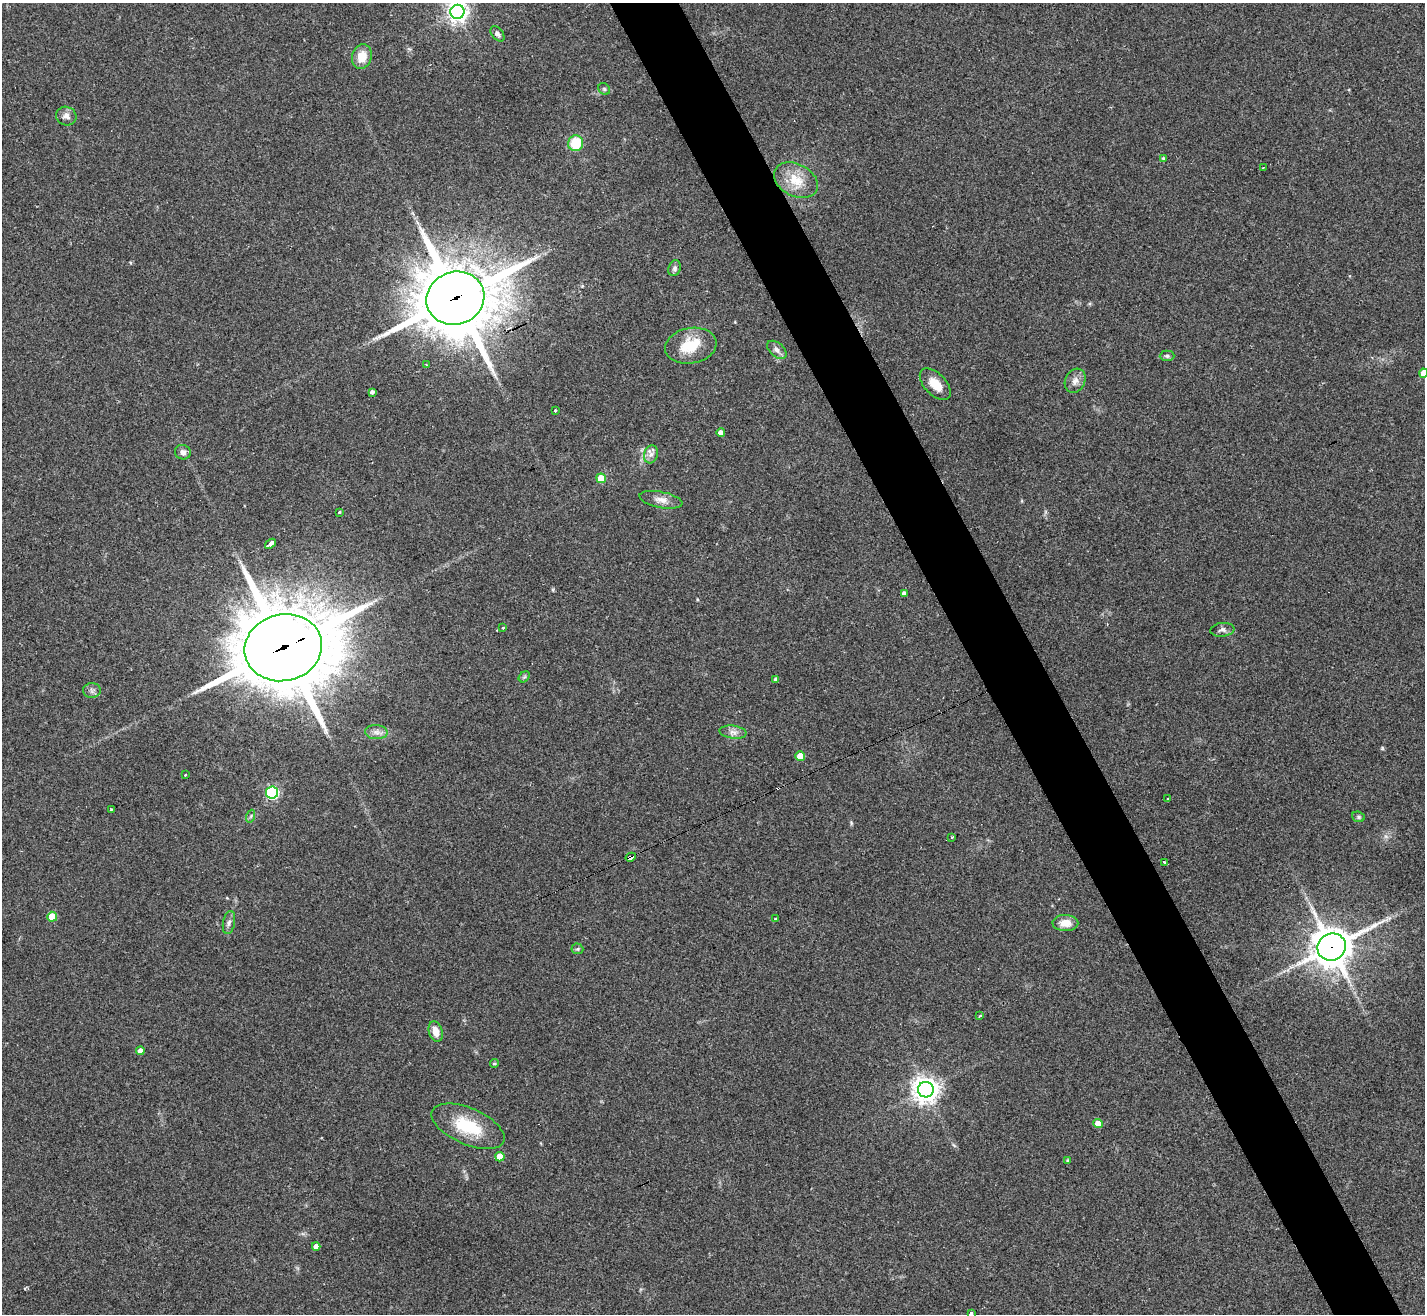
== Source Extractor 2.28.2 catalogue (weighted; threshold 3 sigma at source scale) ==
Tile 6 of 4 x 4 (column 2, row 2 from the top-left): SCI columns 1428-2850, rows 2909-4220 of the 5696 x 5686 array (HDU 1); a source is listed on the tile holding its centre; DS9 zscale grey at full resolution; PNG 1427 x 1316 px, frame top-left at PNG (2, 3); each listed source drawn as its Kron ellipse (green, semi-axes under 4 px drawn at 4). Shown black and unused: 5% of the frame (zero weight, under 2 of 3 exposures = <1% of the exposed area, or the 3 px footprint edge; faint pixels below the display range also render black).
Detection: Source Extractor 2.28.2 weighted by HDU 2 'WHT'; one run over the whole footprint, this tile lists its part. Background 0.0791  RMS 0.0075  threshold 0.0339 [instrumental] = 3 sigma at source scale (4.5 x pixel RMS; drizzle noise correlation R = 1.50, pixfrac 1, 0.05/0.05 arcsec/px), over >= 5 px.
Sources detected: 68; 3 cosmic-ray / hot-pixel residue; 1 long thin detection or spike segment (spike, bleed or trail) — neither listed nor drawn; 1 inside a brighter listed object's ellipse — not listed separately; the other 63 listed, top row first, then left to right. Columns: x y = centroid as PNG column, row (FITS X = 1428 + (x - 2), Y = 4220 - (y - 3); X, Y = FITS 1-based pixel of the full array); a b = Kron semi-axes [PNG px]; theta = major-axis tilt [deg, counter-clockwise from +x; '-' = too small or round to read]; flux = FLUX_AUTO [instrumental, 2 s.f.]
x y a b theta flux
457 12 7 7 - 450
497 34 9 5 -53 2.5
362 57 12 9 73 12
604 89 6 5 - 1.4
66 116 10 9 - 4.1
576 143 8 7 - 25
1163 158 4 3 - 0.93
1263 167 2 2 - 0.74
796 180 23 16 -27 18
675 268 8 6 71 2
455 298 29 26 19 5600
691 346 26 17 11 23
777 350 11 7 -40 3.4
1167 356 7 5 1 1.5
426 365 3 3 - 0.97
1424 373 4 4 - 7.5
1075 381 13 10 63 4.9
935 384 19 10 -46 11
372 392 3 3 - 27
555 411 3 3 - 4.4
721 433 4 4 - 4.7
183 452 8 7 - 3.3
651 454 9 6 73 3.3
601 478 5 4 - 14
661 500 22 8 -11 6.3
339 512 3 3 - 1.7
270 544 6 3 37 7.8
904 594 4 4 - 3.1
503 627 3 3 - 2.5
1222 630 12 7 7 2.8
283 648 39 33 14 7700
524 677 6 4 43 1.2
776 679 4 3 - 2.6
92 690 9 7 -2 2.5
376 732 11 7 -1 4
733 732 13 6 -7 4
800 756 5 4 - 15
185 775 3 2 - 1.4
272 793 6 6 - 120
1168 799 3 3 - 0.79
111 809 3 3 - 1.4
251 816 6 4 71 1.1
1358 817 6 5 - 1.3
952 837 3 3 - 1.3
631 857 5 3 - 12
1164 862 3 3 - 4.1
52 917 5 5 - 17
776 919 3 3 - 1.9
229 922 12 6 79 2.9
1065 923 13 8 -1 8.6
1332 947 14 13 - 1800
577 949 6 5 - 1.2
980 1016 3 3 - 2.3
436 1032 10 7 -73 7.6
140 1051 4 4 - 4.4
494 1063 4 4 - 1
926 1090 8 8 - 760
1098 1123 5 4 - 9.1
468 1126 39 18 -23 33
500 1157 5 4 - 11
1068 1161 4 3 - 0.83
316 1246 4 4 - 3.8
971 1313 3 3 - 5.1
Overlapping masked pixels (flux is a lower limit): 4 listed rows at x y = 455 298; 283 648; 631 857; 1332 947
Isophote crosses this tile's border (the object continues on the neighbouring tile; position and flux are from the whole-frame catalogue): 3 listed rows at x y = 457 12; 1424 373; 971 1313